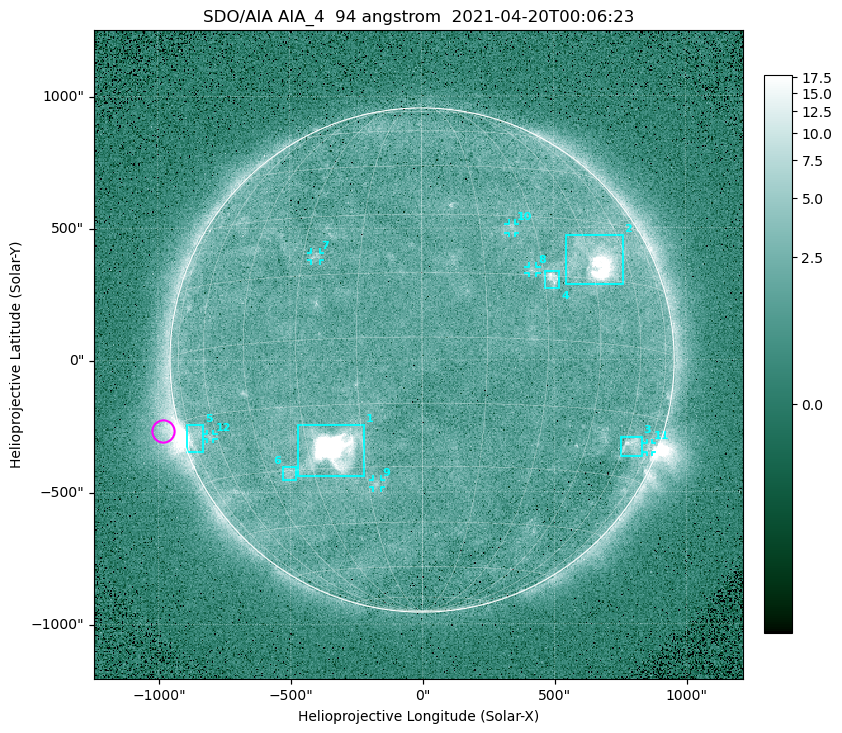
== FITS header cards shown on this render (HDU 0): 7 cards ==
TELESCOP= 'SDO/AIA '
INSTRUME= 'AIA_4   '
WAVELNTH=                   94
WAVEUNIT= 'angstrom'
DATE-OBS= '2021-04-20T00:06:23.12'
CTYPE1  = 'HPLN-TAN'
CTYPE2  = 'HPLT-TAN'

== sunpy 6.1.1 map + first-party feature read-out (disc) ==
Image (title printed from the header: SDO/AIA AIA_4  94 angstrom  2021-04-20T00:06:23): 512 x 512 px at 4.8 arcsec/px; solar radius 955 arcsec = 199 px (full disc in frame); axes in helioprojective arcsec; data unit not stated in the header (colour bar unlabelled)
Orientation: roll -0.138 deg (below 1 deg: not rotated)
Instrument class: DISC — disc imager (sunpy class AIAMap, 94 A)
Bright regions (active regions / flare kernels): reference = the median radial profile (limb darkening/brightening removed); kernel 5 px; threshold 5 sigma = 2.53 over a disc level ~1.78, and >= 1.15x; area >= 9 px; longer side >= 5 px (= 24 arcsec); searched inside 0.97 R_sun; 12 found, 12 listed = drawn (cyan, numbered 1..; 6 of them under ~33 arcsec drawn as corner ticks so the feature stays visible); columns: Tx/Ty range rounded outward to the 10 arcsec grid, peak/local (2 s.f.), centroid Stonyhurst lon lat
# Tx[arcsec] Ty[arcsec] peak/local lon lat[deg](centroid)
1 -470..-220 -440..-240 1040 -23 -25
2 540..760 280..470 48 +47 +20
3 750..830 -370..-290 4.4 +64 -22
4 460..520 270..340 5.9 +32 +14
5 -900..-830 -350..-240 6.4 -72 -19
6 -530..-480 -450..-400 2.8 -38 -30
7 -420..-380 380..410 3 -27 +19
8 400..440 330..360 3 +27 +16
9 -190..-160 -480..-450 3.1 -13 -34
10 330..360 480..520 2.9 +23 +27
11 850..870 -350..-310 2.8 +75 -22
12 -820..-790 -300..-280 2.6 -63 -20
Off-limb structures (1.02-1.3 R_sun): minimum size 50 px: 7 found; the strongest spans PA ~90..115 deg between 1.02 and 1.21 R_sun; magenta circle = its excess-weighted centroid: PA ~105 deg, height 1.06 R_sun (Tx ~-980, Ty ~-270 arcsec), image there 4.8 x the reference